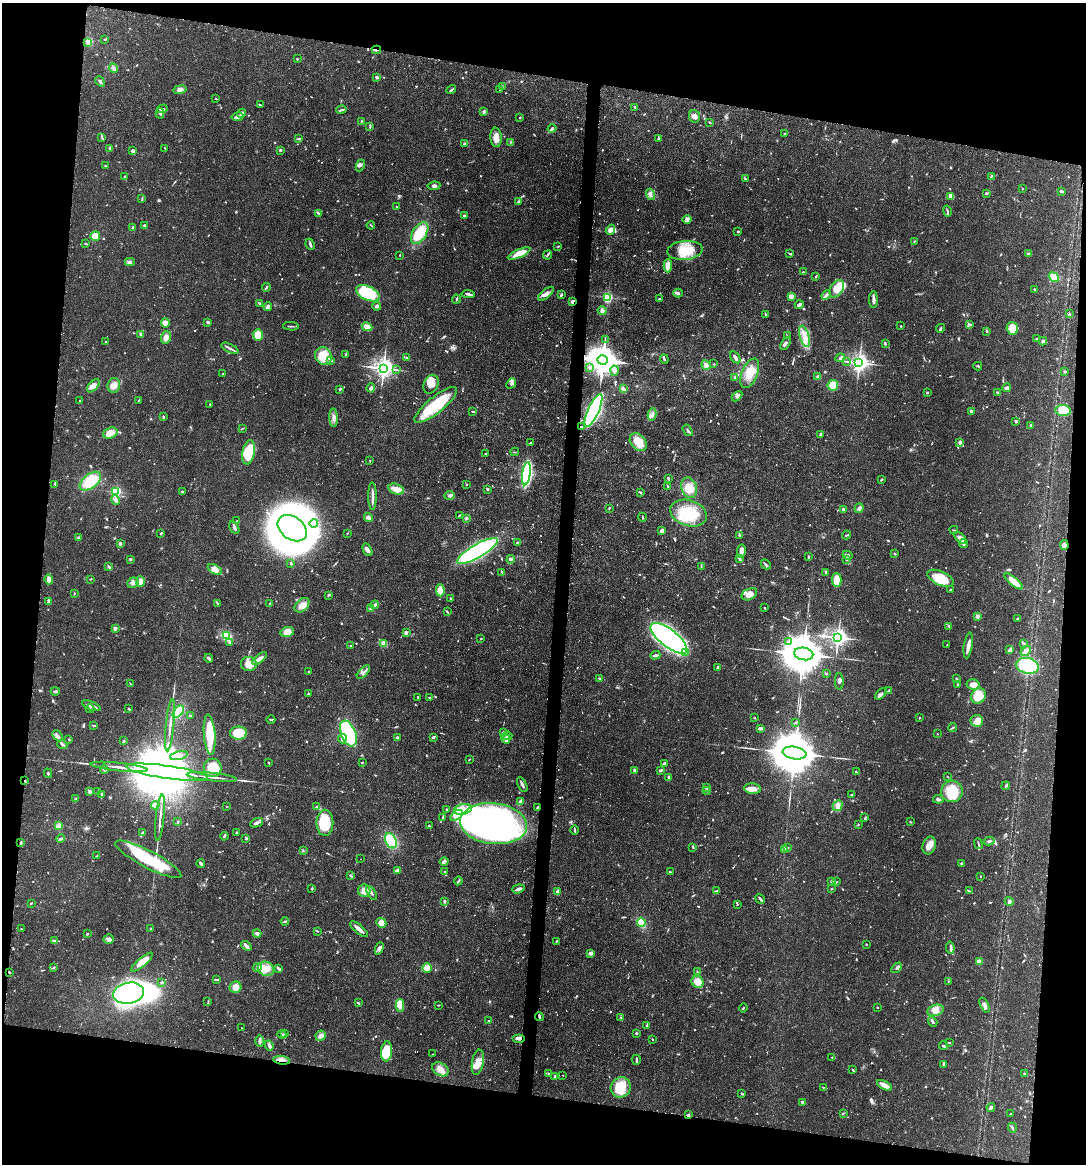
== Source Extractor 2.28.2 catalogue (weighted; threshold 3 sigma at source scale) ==
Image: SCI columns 117-4449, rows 1-4645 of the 4681 x 4647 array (HDU 1 of 3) = the unmasked area's bounding box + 8 px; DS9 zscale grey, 4 x 4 block average (1 PNG px = mean of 4 x 4 image px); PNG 1088 x 1166 px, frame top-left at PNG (2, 3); each listed source drawn as its Kron ellipse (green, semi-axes under 4 px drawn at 4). Shown black and unused: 19% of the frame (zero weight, under 3 of 4 exposures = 1% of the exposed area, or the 3 px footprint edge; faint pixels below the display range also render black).
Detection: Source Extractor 2.28.2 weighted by HDU 2 'WHT'. Background 0.0413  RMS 0.0028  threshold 0.0125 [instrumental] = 3 sigma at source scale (4.5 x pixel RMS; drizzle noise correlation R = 1.50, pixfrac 1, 0.05/0.05 arcsec/px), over >= 5 px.
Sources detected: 1061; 10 too faint to see at this stretch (4 x 4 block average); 13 inside a brighter object's white glare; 11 cosmic-ray / hot-pixel residue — neither listed nor drawn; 27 coinciding with a brighter row at this scale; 52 inside a brighter listed object's ellipse — not listed separately; of the other 948, all 500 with FLUX_AUTO >= 1.14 (the completeness limit of this list) listed and drawn (448 fainter detections not listed), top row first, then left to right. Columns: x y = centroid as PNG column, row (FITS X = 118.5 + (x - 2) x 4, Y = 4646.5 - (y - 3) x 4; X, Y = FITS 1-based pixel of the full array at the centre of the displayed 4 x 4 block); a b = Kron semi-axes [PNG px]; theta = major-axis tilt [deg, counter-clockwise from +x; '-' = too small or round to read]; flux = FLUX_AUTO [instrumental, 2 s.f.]
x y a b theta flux
105 39 3 2 - 1.5
88 42 2 2 - 2
376 50 4 2 - 2.2
297 59 2 2 - 2
113 68 5 2 - 3.5
377 77 3 2 - 4.4
100 81 5 2 - 2.9
502 86 3 2 - 1.3
180 89 7 3 10 8.2
451 89 5 2 - 2.5
500 89 3 2 - 2
216 99 2 2 - 1.2
260 105 3 2 - 1.2
635 107 3 2 - 1.2
162 109 5 2 - 3.9
341 110 5 2 - 2.5
484 112 4 3 - 3.2
160 113 5 3 - 2.9
242 113 5 3 - 4
694 116 6 5 - 8.8
237 117 6 3 9 8.1
520 117 2 2 - 1.6
361 121 3 2 - 1.2
710 122 2 2 - 1.2
370 127 3 2 - 1.7
552 128 4 3 - 3
784 134 3 2 - 1.7
496 137 10 5 -84 14
102 138 4 2 - 2
298 139 3 2 - 1.7
658 139 2 2 - 1.3
511 142 3 2 - 1.4
464 144 3 2 - 1.7
110 148 2 2 - 1.4
165 148 2 2 - 1.1
280 150 3 2 - 2.2
133 151 4 3 - 4.4
106 166 3 2 - 1.9
360 166 6 4 65 3.9
991 176 4 2 - 2.1
125 177 3 2 - 3.6
745 179 4 2 - 2.2
434 186 6 4 7 5.2
1022 188 2 2 - 1.1
1062 191 4 2 - 2.6
986 193 3 2 - 2.5
650 194 5 3 - 4.2
951 196 3 2 - 19
142 199 4 2 - 1.4
518 201 3 2 - 1.8
396 207 2 2 - 1.5
947 211 5 2 - 2.6
319 213 4 2 - 2
464 216 3 2 - 4.3
687 219 4 3 - 9.1
371 225 4 2 - 1.5
145 226 3 2 - 4.3
132 228 4 2 - 1.9
610 230 5 3 - 14
738 231 3 2 - 1.6
420 233 12 7 58 64
95 236 5 5 - 21
914 241 3 2 - 1.2
86 243 3 2 - 1.7
310 244 6 2 -66 3.8
558 246 3 2 - 1.4
685 250 18 9 5 41
519 253 12 4 24 26
789 253 3 2 - 1.2
1029 254 4 2 - 2.4
400 255 2 2 - 1.3
547 255 5 2 - 2.7
130 262 5 3 - 3.8
668 266 6 3 88 24
803 272 2 2 - 2.3
816 277 3 2 - 1.4
1054 277 5 4 - 48
266 287 4 2 - 2.2
837 289 9 6 59 28
1035 289 2 2 - 3.1
368 293 12 7 -25 98
678 293 4 3 - 3.4
468 294 7 2 -6 4.2
546 294 9 3 40 8.3
561 295 4 2 - 3.2
826 295 5 3 - 4.5
791 296 3 3 - 12
608 297 2 2 - 150
456 299 5 2 - 1.7
660 299 3 2 - 2.6
873 300 8 2 -89 8
572 302 3 2 - 9.6
260 303 4 2 - 1.6
799 305 4 2 - 4.5
377 306 4 4 - 3.5
268 307 4 3 - 6
602 311 4 3 - 3.6
765 314 3 2 - 1.6
1069 314 3 2 - 1.3
208 322 2 2 - 9
165 323 4 3 - 15
969 324 4 3 - 2.8
291 326 8 2 -3 2.6
901 326 2 2 - 1.6
367 327 5 3 - 15
940 328 4 2 - 2
1012 328 6 5 - 27
986 331 2 2 - 2.4
141 334 2 2 - 6
258 335 6 5 - 33
787 336 4 2 - 1.2
804 336 11 4 -74 15
166 337 6 5 - 6.9
1036 339 4 2 - 1.5
605 340 3 2 - 1.2
1043 341 4 3 - 3.4
106 342 2 2 - 1.4
786 344 7 3 58 5.5
885 344 3 2 - 1.7
230 348 9 2 -26 4.9
345 354 3 2 - 1.6
323 356 9 8 - 41
735 357 7 3 -56 4.1
407 358 2 2 - 3
840 358 5 3 - 3.9
664 359 5 2 - 3.5
331 360 3 2 - 2.9
603 360 5 4 - 3300
846 361 3 2 - 1.3
859 363 3 3 - 780
714 364 2 2 - 1.2
706 365 5 3 - 10
978 366 4 2 - 1.4
590 367 4 3 - 3.3
383 368 3 3 - 1200
396 370 3 2 - 1.2
614 371 5 3 - 4.8
1065 371 3 2 - 2.1
750 373 15 8 68 28
223 374 2 2 - 2
735 377 2 2 - 5.6
818 377 2 2 - 20
511 383 5 3 - 4.2
431 384 9 7 65 20
114 385 7 6 - 12
833 385 5 5 - 27
93 386 8 4 49 9
371 388 4 3 - 4.4
1007 388 4 2 - 6.8
340 389 4 2 - 2.2
623 389 3 2 - 9.3
927 393 2 2 - 2.3
997 393 4 2 - 1.9
737 396 6 3 45 4.1
138 400 4 2 - 1.6
80 401 2 2 - 1.2
210 404 2 2 - 1.4
436 405 26 8 39 91
1063 410 7 5 -8 51
593 411 18 5 66 530
971 411 3 2 - 4.3
472 412 3 2 - 1.3
652 414 6 3 80 6
163 417 4 2 - 1.9
334 418 9 3 -88 7.5
1016 421 3 2 - 3.4
1031 425 4 2 - 2.7
581 427 2 2 - 3.6
242 428 3 2 - 1.4
688 430 6 2 -55 3.3
110 433 7 5 20 16
820 434 3 2 - 2.7
638 442 10 7 -47 34
960 442 4 3 - 4.2
530 443 4 2 - 1.4
249 452 12 6 79 60
515 452 4 2 - 1.4
485 453 3 2 - 1.4
370 461 2 2 - 1.7
526 474 12 4 82 250
668 478 4 2 - 1.9
881 480 3 2 - 2.2
90 481 12 7 38 57
55 484 3 2 - 1.3
466 485 2 2 - 1.5
667 486 4 2 - 1.9
689 488 10 7 -73 18
396 489 8 5 -18 19
487 489 2 2 - 3.4
182 491 3 2 - 1.2
116 492 2 2 - 150
641 493 2 2 - 1.8
372 496 14 2 -89 8.2
450 496 5 2 - 3.4
115 500 5 3 - 5.1
609 508 3 2 - 1.6
859 508 5 4 - 4.8
843 509 3 3 - 1.7
688 513 19 12 -18 70
459 515 2 2 - 1.2
368 517 4 4 - 5.2
642 517 4 2 - 1.4
466 518 3 3 - 2.7
236 521 3 2 - 1.3
314 524 4 3 - 5.5
234 528 7 2 -62 3.5
292 528 16 11 -35 1300
954 530 4 2 - 1.8
662 531 4 3 - 8.5
161 533 2 2 - 1.5
347 533 2 2 - 1.2
739 535 2 2 - 1.3
847 535 4 2 - 1.8
78 538 4 3 - 2.2
960 538 7 3 -42 12
517 542 2 2 - 1.6
120 544 2 2 - 5.1
963 544 4 3 - 4
1064 545 5 4 - 9.8
367 550 7 3 -63 7.3
477 551 23 6 30 270
741 551 7 3 80 15
895 554 2 2 - 1.7
848 555 5 3 - 3.6
808 557 2 2 - 2.5
130 559 3 2 - 1.6
511 559 4 3 - 4
739 559 4 3 - 3.2
847 559 2 2 - 1.4
291 563 2 2 - 2.9
766 564 5 2 - 4.1
109 566 4 2 - 2
701 566 2 2 - 1.4
215 569 8 4 -27 11
502 572 3 2 - 1.7
826 572 2 2 - 3
941 578 14 6 -24 57
91 579 3 2 - 1.7
49 580 5 3 - 9.6
837 580 7 5 -88 26
1014 581 11 3 -39 28
140 582 5 3 - 17
133 583 6 5 - 6
440 590 6 4 -89 23
950 590 3 2 - 2.1
74 593 2 2 - 1.7
749 594 8 5 27 15
328 595 2 2 - 1.2
450 598 2 2 - 2.4
48 602 4 3 - 2.3
217 603 3 2 - 1.5
270 604 3 2 - 4.8
302 605 8 6 43 12
375 605 4 2 - 3.9
765 608 3 2 - 1.3
370 609 3 2 - 4.8
447 612 4 2 - 2.4
978 616 2 2 - 20
1017 619 3 2 - 1.2
949 626 3 2 - 1.5
115 628 2 2 - 15
287 632 7 5 12 18
406 633 2 2 - 16
226 636 3 3 - 47
838 637 4 3 - 770
669 638 22 8 -38 810
481 639 2 2 - 1.2
789 641 4 3 - 3.8
230 643 2 2 - 1.3
384 644 3 2 - 29
1024 644 3 2 - 2.8
947 645 3 2 - 1.2
351 646 3 2 - 1.5
968 646 13 3 81 11
1010 650 3 2 - 12
1026 651 6 4 43 8.4
686 653 3 3 - 3.4
804 654 9 6 -9 8900
655 655 5 3 - 3.3
209 658 4 2 - 3.6
260 658 8 3 38 11
249 664 8 7 - 24
1027 666 11 8 -13 140
717 667 2 2 - 2.4
309 672 2 2 - 1.5
363 672 8 2 45 4.2
826 674 3 2 - 1.4
600 679 3 2 - 2.5
956 679 2 2 - 3.1
839 681 8 3 -89 4.7
130 684 2 2 - 1.2
958 684 3 3 - 1.6
973 684 6 5 - 15
55 691 4 2 - 3.2
888 691 4 2 - 1.9
308 693 2 2 - 3
881 694 7 3 43 5
978 696 8 6 48 33
417 697 2 2 - 1.5
429 697 3 2 - 2.7
91 706 10 2 -22 9.6
90 709 4 2 - 1.3
129 709 3 2 - 1.3
178 712 7 4 52 57
190 715 2 2 - 5.7
754 718 3 2 - 1.5
920 718 2 2 - 1.3
271 720 4 2 - 1.6
977 721 6 6 - 14
795 723 3 2 - 1.7
93 725 4 2 - 1.7
170 725 26 2 84 13
760 728 4 2 - 5.2
952 728 4 2 - 2.1
503 732 3 2 - 2.4
238 733 8 6 -1 76
348 733 13 7 -69 180
937 734 2 2 - 1.3
210 735 20 5 -85 58
58 736 6 3 -48 5.5
507 736 5 2 - 3
433 737 3 2 - 3
397 738 3 3 - 3.4
69 739 2 2 - 2.1
342 739 5 3 - 4.9
506 739 4 2 - 3.2
123 741 3 2 - 2.5
62 745 5 2 - 2.7
795 753 12 6 -9 13000
179 756 9 2 13 6.6
469 759 3 2 - 1.4
362 762 2 2 - 1.4
269 763 3 2 - 1.5
665 764 3 2 - 6.6
119 767 29 2 -6 16
213 768 9 9 - 36
104 769 4 2 - 2.3
635 770 4 3 - 2.4
661 770 3 2 - 3.3
167 772 41 6 -8 48000
856 772 3 2 - 1.2
48 773 5 2 - 2
212 777 25 2 -6 13
669 777 3 2 - 3.7
947 777 2 2 - 1.9
25 781 2 2 - 1.4
522 785 8 2 -65 5
1006 786 4 3 - 2.3
707 788 3 2 - 2
752 789 8 5 -6 15
90 791 2 2 - 18
98 791 2 2 - 1.2
707 791 4 2 - 1.5
952 791 11 10 - 54
101 794 2 2 - 5.4
852 794 3 2 - 2.4
75 799 2 2 - 1.3
938 799 5 2 - 3.8
520 802 3 2 - 8.2
155 805 4 3 - 7.3
227 806 2 2 - 2.1
838 806 5 4 - 7.1
316 807 2 2 - 1.3
538 807 3 3 - 2.8
463 809 9 5 11 15
446 810 3 2 - 1.6
456 815 7 3 35 8.9
160 818 23 2 84 11
443 818 3 2 - 4.5
865 818 3 2 - 2
178 822 3 2 - 1.8
910 822 2 2 - 1.2
257 823 7 3 22 4.5
325 823 13 8 90 67
494 824 33 20 -6 560
858 825 3 2 - 1.4
59 826 4 4 - 13
430 826 3 2 - 1.3
575 830 4 2 - 1.8
143 833 2 2 - 1.4
236 833 2 2 - 2
224 836 4 3 - 2.3
61 838 4 2 - 4.4
246 838 3 2 - 2.7
391 841 8 5 -66 81
989 841 5 2 - 2.8
21 843 3 2 - 2.2
978 844 5 2 - 2.1
929 845 9 6 74 13
693 847 3 2 - 2.5
788 847 2 2 - 1.2
784 849 2 2 - 14
303 851 2 2 - 1.2
97 856 3 2 - 2.4
148 859 37 8 -27 110
361 859 2 2 - 1.3
444 862 4 2 - 6.5
201 863 4 2 - 6.7
962 863 3 2 - 2.9
397 870 4 3 - 4.8
444 872 3 2 - 1.3
670 872 2 2 - 1.8
351 876 4 2 - 2.3
980 876 2 2 - 1.6
458 881 4 2 - 2
832 881 3 2 - 4.4
837 881 3 2 - 1.1
831 888 2 2 - 1.4
312 889 4 2 - 1.7
518 889 6 3 18 6.6
364 891 6 6 - 15
717 891 4 2 - 3
969 891 4 2 - 2.4
558 892 4 2 - 10
372 893 7 3 -57 4.8
760 899 5 2 - 4.4
444 901 3 2 - 3.4
1009 902 4 4 - 3.8
31 903 2 2 - 1.7
737 904 2 2 - 1.3
285 921 4 2 - 1.8
641 922 5 4 - 22
381 923 5 4 - 15
21 929 3 2 - 1.3
151 929 2 2 - 1.9
359 929 11 2 -40 12
317 931 4 2 - 1.2
257 933 4 3 - 5.8
87 934 3 2 - 1.4
109 939 5 4 - 7.1
55 941 4 3 - 6.1
556 941 3 2 - 1.5
866 944 2 2 - 1.2
246 946 6 2 -39 7.8
379 948 6 4 67 6.3
950 948 6 2 -82 3.4
591 953 3 2 - 9.4
979 961 4 3 - 8.8
142 962 13 4 40 28
54 967 3 2 - 1.6
257 967 4 2 - 2.8
427 968 5 4 - 15
897 968 6 3 48 3.4
266 969 8 7 - 19
279 969 3 2 - 4.1
9 972 2 2 - 1.7
697 972 3 2 - 2
216 980 4 2 - 2.8
948 981 2 2 - 1.6
162 982 3 2 - 2.2
698 982 6 5 - 23
235 987 6 5 - 15
129 993 15 10 10 350
208 1002 4 2 - 1.5
358 1003 3 2 - 2.7
400 1005 6 4 -88 20
438 1005 3 2 - 1.2
984 1005 8 3 -66 5.8
877 1007 2 2 - 1.2
743 1008 4 2 - 1.4
935 1010 8 5 18 13
539 1016 4 2 - 3.8
621 1017 3 2 - 1.6
488 1021 2 2 - 1.3
933 1022 5 2 - 4.6
647 1026 2 2 - 1.8
242 1028 2 2 - 5.1
284 1033 2 2 - 2
636 1033 2 2 - 6.4
282 1034 4 2 - 2.6
321 1036 5 5 - 7.9
519 1038 6 3 0 8.7
652 1039 2 2 - 1.1
260 1041 6 2 -89 6.3
949 1043 3 2 - 1.6
269 1045 5 3 - 5.5
943 1046 4 2 - 2.3
386 1051 10 5 83 52
433 1054 2 2 - 1.6
832 1057 3 2 - 1.2
282 1060 8 2 -7 6.9
636 1060 5 2 - 3.1
478 1062 13 5 80 17
943 1064 4 3 - 3
440 1069 9 6 -30 15
853 1070 3 2 - 1.4
1024 1073 2 2 - 1.9
549 1074 3 2 - 1.6
562 1075 2 2 - 2.9
555 1076 2 2 - 3.7
885 1085 8 3 -27 18
621 1087 10 10 - 44
823 1087 3 2 - 1.4
742 1094 3 2 - 1.4
803 1102 3 2 - 4.6
991 1107 4 3 - 4.7
843 1113 3 2 - 1.2
1011 1114 2 2 - 1.3
688 1115 3 2 - 1.7
1012 1128 5 2 - 2.9
Overlapping masked pixels (flux is a lower limit): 10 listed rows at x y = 376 50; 572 302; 603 360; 581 427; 1064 545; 25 781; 538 807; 519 1038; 282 1060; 688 1115
Diffuse or blended objects may show on this block-average render without a row.